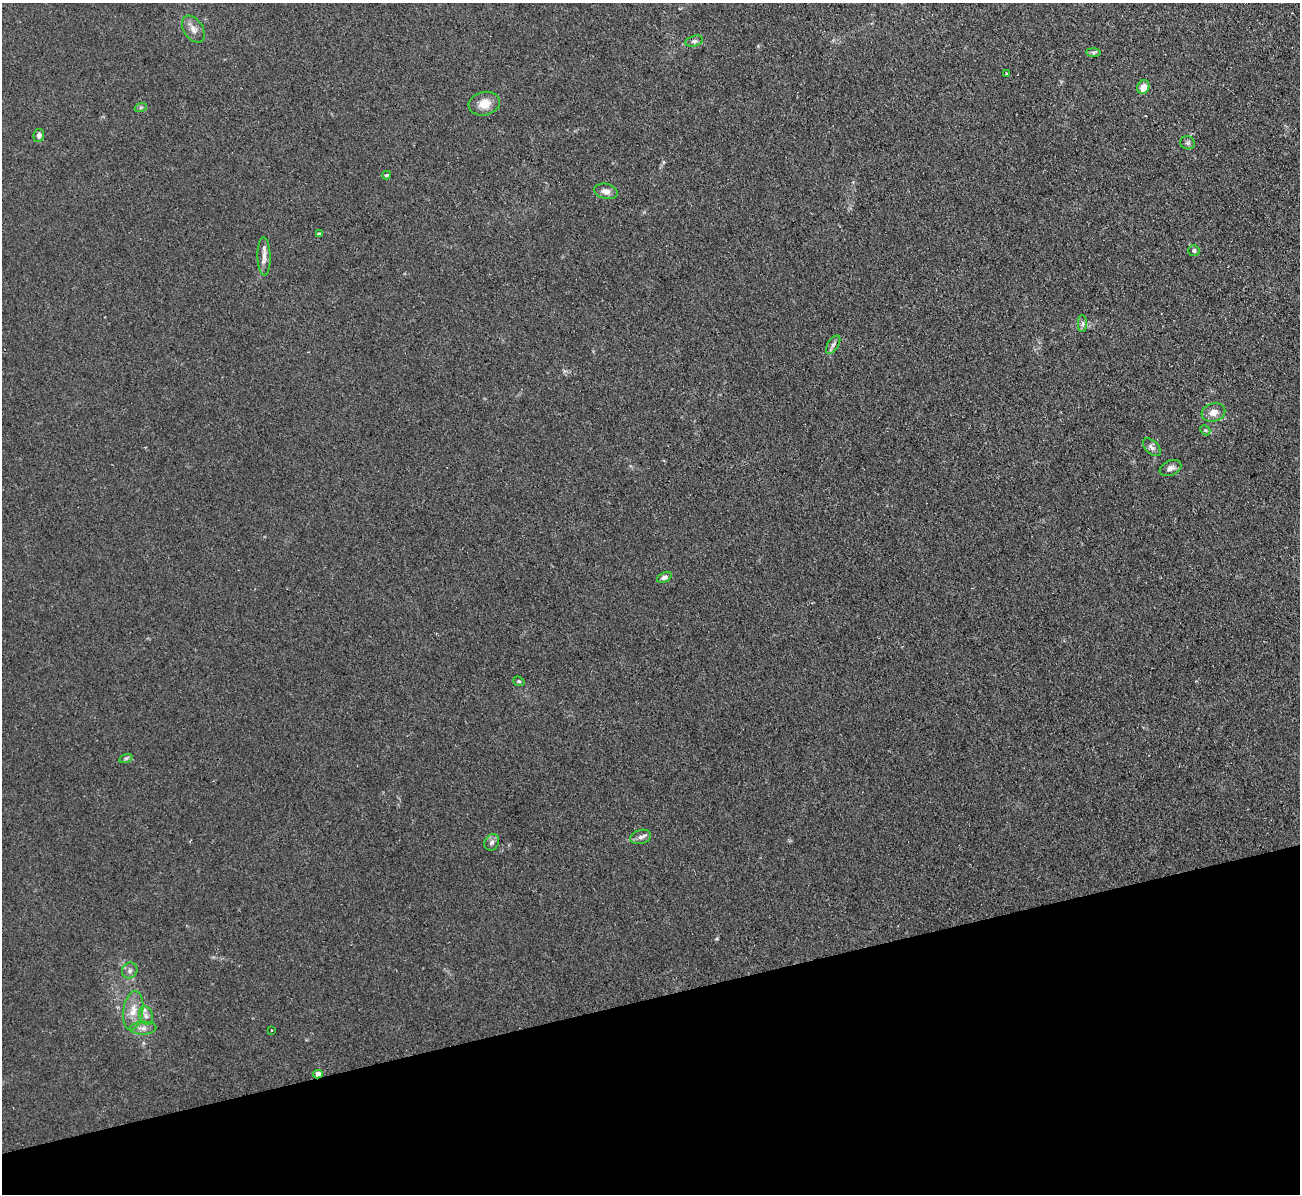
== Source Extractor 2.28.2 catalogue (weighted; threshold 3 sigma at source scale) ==
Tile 14 of 4 x 4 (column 2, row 4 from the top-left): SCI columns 1299-2596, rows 143-1334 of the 5208 x 5178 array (HDU 1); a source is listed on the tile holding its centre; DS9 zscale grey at full resolution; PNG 1302 x 1196 px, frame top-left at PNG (2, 3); each listed source drawn as its Kron ellipse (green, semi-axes under 4 px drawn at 4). Shown black and unused: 16% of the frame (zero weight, under 2 of 3 exposures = <1% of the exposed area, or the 3 px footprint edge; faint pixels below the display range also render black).
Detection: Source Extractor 2.28.2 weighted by HDU 2 'WHT'; one run over the whole footprint, this tile lists its part. Background 0.0582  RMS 0.0063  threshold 0.0282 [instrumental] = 3 sigma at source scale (4.5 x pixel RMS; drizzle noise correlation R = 1.50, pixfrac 1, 0.05/0.05 arcsec/px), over >= 5 px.
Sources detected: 31; all 31 listed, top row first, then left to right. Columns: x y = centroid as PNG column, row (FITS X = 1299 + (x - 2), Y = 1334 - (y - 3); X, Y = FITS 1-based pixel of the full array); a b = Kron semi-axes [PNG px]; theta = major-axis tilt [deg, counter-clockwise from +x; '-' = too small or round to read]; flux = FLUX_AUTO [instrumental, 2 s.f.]
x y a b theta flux
193 29 15 9 -56 4.5
694 41 9 5 14 1.9
1093 52 7 4 0 1.1
1006 74 3 3 - 0.81
1143 87 7 5 64 6.4
484 104 16 11 13 8.1
141 107 6 4 18 0.92
39 135 6 5 - 2.6
1188 143 7 6 - 1.6
386 175 4 4 - 1
606 191 12 7 -13 4
319 234 3 3 - 2.2
1194 251 5 5 - 1.3
264 256 19 6 -88 4.5
1082 324 8 4 89 1.6
833 345 10 5 57 2
1213 412 12 9 16 4.9
1205 430 6 4 -43 1
1152 447 11 6 -44 2.4
1170 468 11 7 23 2.9
664 577 8 5 25 1.9
519 681 6 4 -21 0.91
126 758 7 4 19 1.1
641 837 11 7 15 2.7
492 842 8 7 - 2.4
130 970 8 7 - 2.3
133 1011 19 10 82 8.4
146 1016 9 7 -74 2.9
143 1028 13 6 3 3.3
272 1030 3 2 - 0.77
318 1074 5 4 - 4
Overlapping masked pixels (flux is a lower limit): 1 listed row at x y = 318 1074